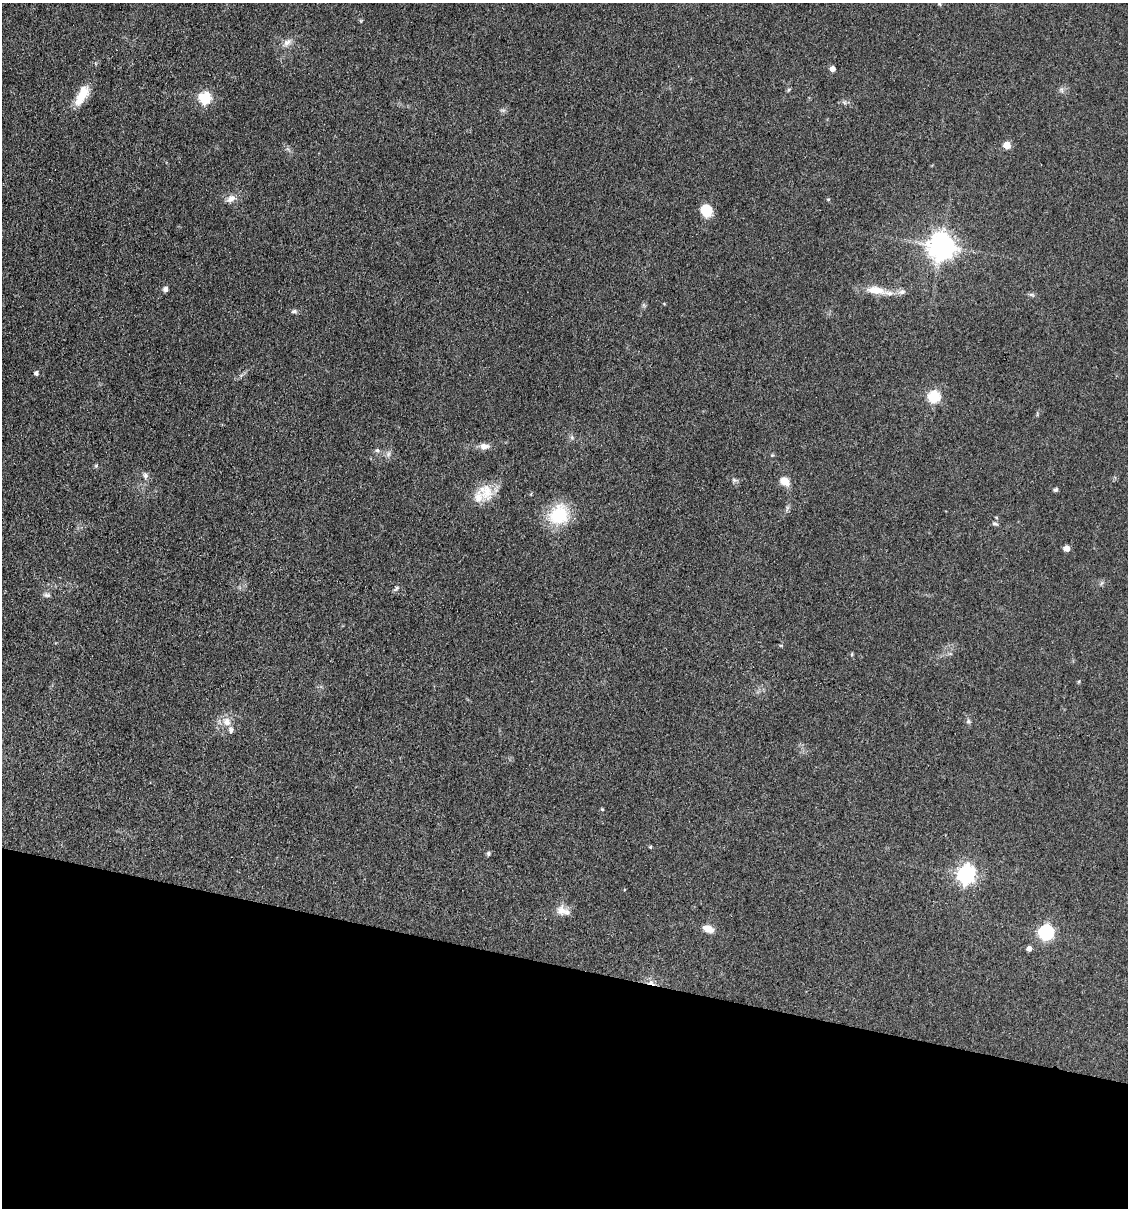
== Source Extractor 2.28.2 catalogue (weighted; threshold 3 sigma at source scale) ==
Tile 15 of 4 x 4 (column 3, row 4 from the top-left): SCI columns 2483-3608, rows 2-1207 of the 4848 x 4827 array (HDU 1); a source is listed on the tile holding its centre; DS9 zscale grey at full resolution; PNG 1130 x 1210 px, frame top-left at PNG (2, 3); no overlay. Shown black and unused: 20% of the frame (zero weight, under 3 of 4 exposures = <1% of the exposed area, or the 3 px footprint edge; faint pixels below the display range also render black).
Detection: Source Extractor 2.28.2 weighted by HDU 2 'WHT'; one run over the whole footprint, this tile lists its part. Background 0.0764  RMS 0.0059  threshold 0.0266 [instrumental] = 3 sigma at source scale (4.5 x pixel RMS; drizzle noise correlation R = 1.50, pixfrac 1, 0.05/0.05 arcsec/px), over >= 5 px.
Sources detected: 46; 2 inside a brighter listed object's ellipse — not listed separately; the other 44 listed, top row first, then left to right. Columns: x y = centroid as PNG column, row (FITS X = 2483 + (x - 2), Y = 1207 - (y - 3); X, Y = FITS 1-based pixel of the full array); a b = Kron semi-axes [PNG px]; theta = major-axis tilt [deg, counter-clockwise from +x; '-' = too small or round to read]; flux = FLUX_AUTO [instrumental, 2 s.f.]
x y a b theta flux
287 42 12 8 40 3.5
832 69 5 4 - 3.7
1061 90 7 4 -88 1.2
82 95 27 11 62 12
205 98 6 6 - 54
1007 145 5 5 - 11
231 198 12 9 39 3.6
706 210 12 9 -63 14
941 247 8 8 - 690
165 289 6 5 - 1.9
875 290 26 10 -9 11
902 292 10 7 19 2.3
1031 295 8 4 -9 1.1
294 311 9 5 6 1.3
36 373 4 4 - 1.9
934 397 6 6 - 53
572 437 7 4 -89 1.1
484 446 14 8 -1 3.6
377 450 7 5 -15 1.3
388 454 7 4 71 1.3
772 455 4 4 - 0.63
96 466 5 5 - 0.83
145 475 8 6 -67 1.7
734 480 5 5 - 1.1
784 481 11 8 -38 6.4
1056 490 5 4 - 1.3
486 492 25 19 -73 12
559 515 21 19 51 29
995 524 7 5 -10 1.2
1066 548 5 4 - 6.2
396 588 10 4 56 1.1
47 595 9 5 -10 1.6
852 654 5 3 - 0.56
968 721 6 6 - 1.2
227 722 12 12 - 5.8
602 809 4 4 - 0.65
650 847 4 4 - 0.64
488 853 6 5 - 0.96
966 874 7 7 - 230
561 910 14 13 - 5.6
708 929 11 7 -22 6.5
1046 932 7 6 - 110
1029 949 4 4 - 3.2
651 982 9 6 -24 2.9
Overlapping masked pixels (flux is a lower limit): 1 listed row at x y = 651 982